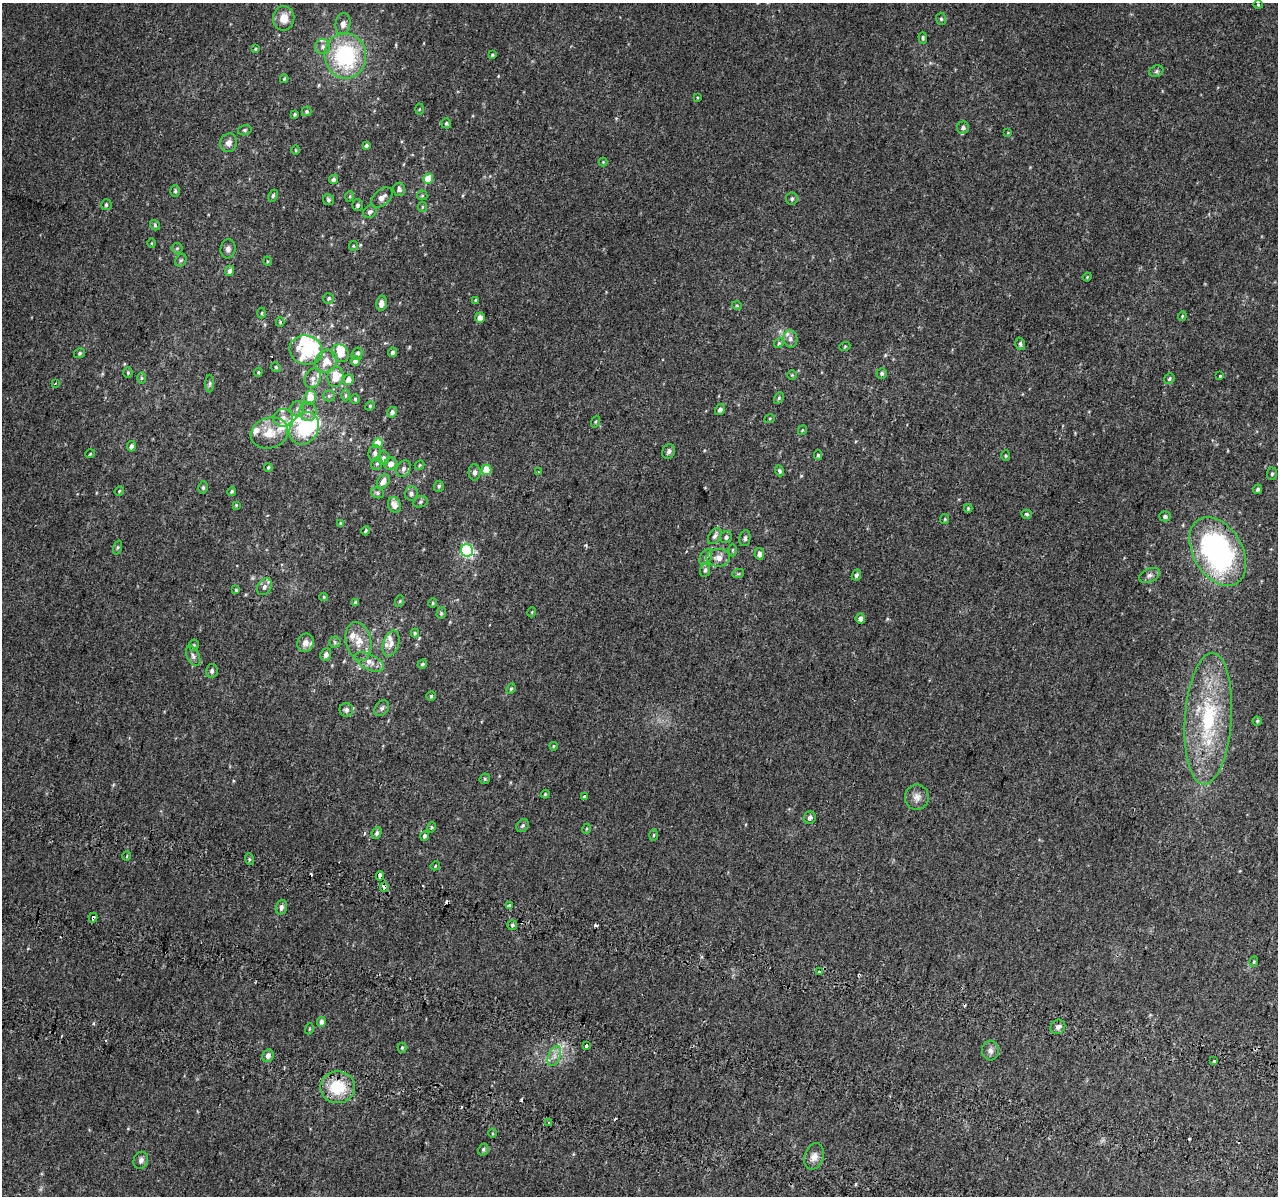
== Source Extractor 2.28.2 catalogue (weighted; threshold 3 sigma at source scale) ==
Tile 6 of 4 x 4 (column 2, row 2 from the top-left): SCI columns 1331-2606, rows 2721-3914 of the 5221 x 5500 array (HDU 1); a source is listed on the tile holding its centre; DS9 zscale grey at full resolution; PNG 1280 x 1198 px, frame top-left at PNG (2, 3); each listed source drawn as its Kron ellipse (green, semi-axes under 4 px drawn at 4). Shown black and unused: <1% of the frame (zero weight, under 2 of 3 exposures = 6% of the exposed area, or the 3 px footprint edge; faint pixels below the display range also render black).
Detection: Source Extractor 2.28.2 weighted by HDU 2 'WHT'; one run over the whole footprint, this tile lists its part. Background 0.014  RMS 0.0065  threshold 0.0293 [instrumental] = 3 sigma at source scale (4.5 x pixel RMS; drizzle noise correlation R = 1.50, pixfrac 1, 0.0396/0.0396 arcsec/px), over >= 5 px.
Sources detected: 236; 1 too faint to see at this stretch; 4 inside a brighter object's white glare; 11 cosmic-ray / hot-pixel residue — neither listed nor drawn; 13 inside a brighter listed object's ellipse — not listed separately; the other 207 listed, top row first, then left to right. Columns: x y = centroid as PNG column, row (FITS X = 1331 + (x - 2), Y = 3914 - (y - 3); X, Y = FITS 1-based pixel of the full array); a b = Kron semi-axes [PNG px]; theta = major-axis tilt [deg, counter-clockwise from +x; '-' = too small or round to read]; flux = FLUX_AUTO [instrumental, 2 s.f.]
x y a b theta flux
1258 5 4 4 - 0.61
284 18 12 10 82 7.2
941 19 6 5 - 0.97
343 24 11 7 84 3.5
923 38 6 4 -89 0.96
323 47 7 7 - 2.4
255 49 4 4 - 0.62
492 55 4 3 - 0.88
345 56 23 21 -82 60
1156 71 7 5 22 1.3
284 79 4 3 - 0.8
697 97 4 3 - 0.48
419 109 5 3 - 0.58
307 111 5 5 - 1.1
295 114 3 3 - 0.95
446 123 5 4 - 1.1
963 128 6 6 - 1.9
245 130 7 5 14 1
1008 133 4 3 - 0.41
229 143 9 8 - 3.5
366 146 4 4 - 1.1
296 150 5 3 - 0.48
603 162 4 4 - 0.54
333 179 5 4 - 1.4
428 179 5 4 - 14
399 189 6 6 - 2.1
175 191 5 4 - 1
422 195 5 5 - 0.87
273 196 6 4 64 0.91
350 196 5 3 - 0.66
382 198 12 7 40 3.7
792 198 6 6 - 1.4
328 200 6 5 - 1.2
106 205 5 5 - 1.3
357 205 6 5 - 1.5
422 207 5 4 - 0.85
370 212 7 5 38 1.9
155 225 5 4 - 0.92
151 243 5 3 - 0.54
353 246 5 4 - 0.73
177 248 5 5 - 0.89
228 249 9 7 84 2.1
181 260 7 5 60 1.1
267 261 5 3 - 0.57
230 271 5 4 - 2
1087 277 4 3 - 0.51
329 298 5 5 - 1.2
476 300 4 3 - 0.85
381 303 7 5 79 4.2
737 306 5 3 - 0.52
262 313 5 3 - 0.68
1182 316 4 4 - 0.63
480 318 5 5 - 4.2
280 322 4 4 - 0.73
790 339 8 7 - 2.4
779 343 5 4 - 0.88
1020 344 6 5 - 1.3
845 346 5 3 - 0.56
306 350 17 14 -14 30
393 352 5 4 - 1.7
80 353 6 4 33 1.1
341 353 9 7 -53 7.6
357 354 6 5 - 1.8
326 361 12 10 57 8
356 361 5 4 - 6.1
276 367 5 4 - 0.86
128 372 5 4 - 0.86
258 372 4 3 - 0.76
882 373 5 5 - 1.3
792 375 4 4 - 0.61
1220 376 3 3 - 0.62
335 377 10 8 81 11
142 378 6 4 -89 0.89
313 378 10 8 65 3.6
1169 379 5 5 - 1.1
348 380 5 5 - 4.9
55 383 3 3 - 1.8
210 383 9 4 89 1.1
346 395 6 4 90 0.93
329 396 6 6 - 1.3
310 397 7 6 - 9
779 398 6 4 61 0.78
355 399 4 4 - 0.79
370 406 5 4 - 0.7
297 409 8 7 - 2
720 410 6 4 56 2.2
308 412 9 8 - 4.2
392 412 5 5 - 2.1
283 418 10 8 10 3.8
770 418 5 3 - 0.63
596 422 6 4 70 0.77
304 428 17 13 58 31
802 430 5 3 - 0.6
269 433 19 15 17 12
378 443 5 5 - 12
131 446 5 4 - 2.2
669 451 8 6 66 1.6
375 453 8 6 80 2.1
90 454 5 3 - 0.52
818 455 5 4 - 0.79
1006 456 5 4 - 0.71
384 458 7 6 - 2.2
377 464 6 5 - 1.1
391 464 6 6 - 4.3
420 465 5 4 - 0.71
268 467 4 3 - 0.92
403 469 9 6 61 2.3
486 470 5 5 - 17
538 471 3 3 - 0.59
779 471 5 4 - 1.2
474 472 8 6 -89 2
1272 474 6 5 - 1.1
383 481 7 5 55 3.7
439 486 5 5 - 1.1
203 487 6 5 - 1
1257 489 5 4 - 1.2
119 491 5 4 - 0.65
232 491 5 4 - 0.87
377 493 6 5 - 1.2
411 493 7 6 - 2
420 502 7 5 17 1.3
236 505 3 3 - 0.58
394 505 8 6 -67 4.3
968 508 4 4 - 0.65
1027 514 5 4 - 1.1
1165 516 5 5 - 1.3
945 519 5 4 - 0.7
340 523 4 3 - 0.54
366 531 5 3 - 0.93
715 536 9 5 57 1.8
726 537 6 5 - 1.6
745 538 8 5 78 1.4
118 547 7 3 71 0.8
467 550 6 6 - 86
732 550 6 4 89 0.91
1218 551 37 24 -59 130
759 554 6 5 - 2.8
706 557 8 5 61 1.9
718 558 12 8 0 5
705 570 7 5 80 1.4
738 574 6 3 18 0.74
856 575 5 4 - 1.6
1149 575 11 6 24 2.4
264 587 9 6 58 2.5
236 590 4 4 - 0.7
324 597 4 4 - 0.63
400 601 6 3 71 0.7
355 602 4 4 - 1.1
433 603 5 4 - 0.84
532 612 5 3 - 0.56
441 613 6 4 70 0.85
860 619 5 4 - 3.1
415 633 4 4 - 0.76
358 641 19 12 -77 8.8
335 642 5 5 - 1.2
305 643 9 8 - 4.2
391 644 13 8 72 4
194 645 6 5 - 0.94
326 654 6 5 - 2.4
193 656 11 6 -65 2.2
369 662 15 7 -26 4.6
422 664 5 4 - 0.99
212 671 7 6 - 1.6
511 689 5 4 - 0.89
431 696 5 4 - 0.81
382 708 9 6 53 1.7
346 710 7 6 - 1.9
1208 719 66 23 86 60
1257 721 4 4 - 0.78
554 746 4 4 - 0.56
485 779 5 5 - 0.86
545 794 4 4 - 0.7
584 796 3 3 - 5.9
917 797 12 12 - 4.1
810 818 6 6 - 2.1
523 826 7 5 51 1.2
432 827 5 3 - 0.74
586 829 5 3 - 0.52
377 833 6 4 65 1.5
654 835 5 3 - 0.73
425 836 5 4 - 1.3
127 856 5 3 - 0.54
249 859 6 4 -72 0.92
435 866 5 3 - 0.59
380 876 5 3 - 5
384 887 5 4 - 4.1
509 905 4 3 - 5.2
281 907 7 5 74 2.2
93 918 5 3 - 5.6
512 925 5 5 - 1.3
1254 962 5 4 - 0.74
819 971 3 3 - 1.7
321 1022 5 4 - 2.6
1058 1027 8 7 - 2.1
309 1029 5 3 - 0.59
586 1046 3 3 - 3.3
402 1048 5 4 - 0.87
990 1051 10 8 -86 2.8
268 1056 6 5 - 2.8
554 1056 10 6 68 3.3
1214 1061 3 3 - 3.5
337 1087 17 16 - 22
548 1123 3 3 - 0.76
492 1133 5 3 - 0.57
483 1150 6 5 - 1.2
814 1156 13 9 71 4.2
141 1160 9 7 70 2.4
Overlapping masked pixels (flux is a lower limit): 3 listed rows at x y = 380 876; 384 887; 93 918